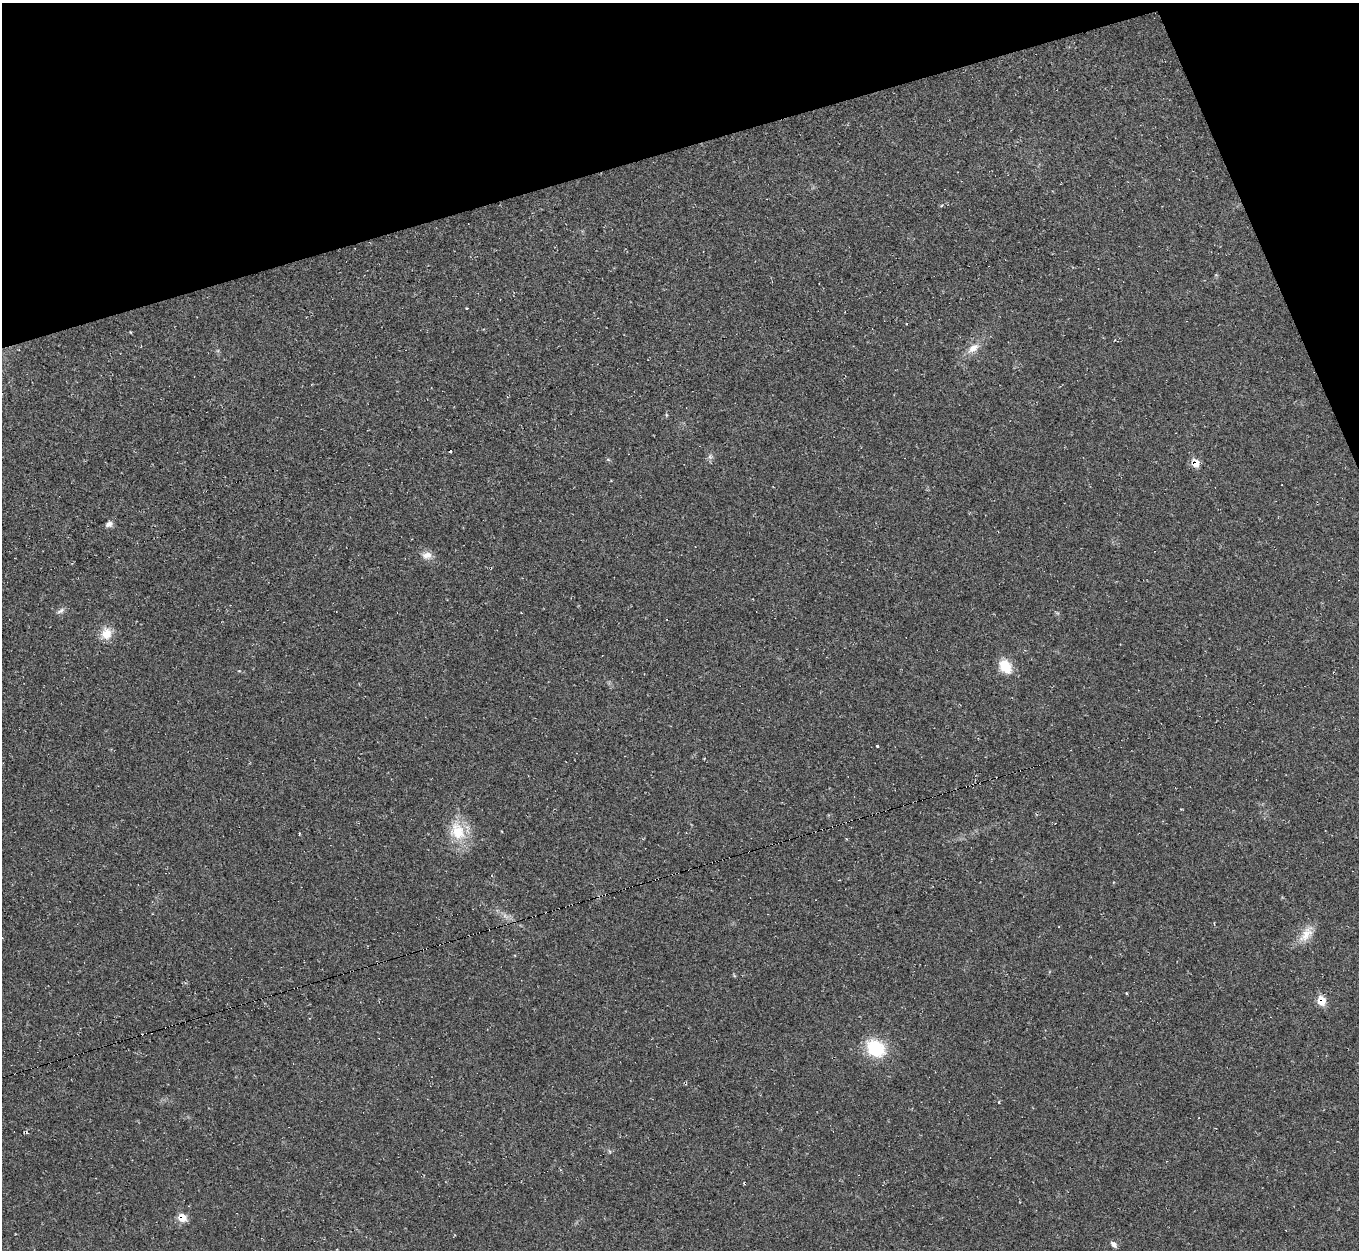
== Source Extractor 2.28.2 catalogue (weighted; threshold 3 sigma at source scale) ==
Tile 3 of 4 x 4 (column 3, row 1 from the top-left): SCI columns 2713-4069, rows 3891-5138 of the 5425 x 5410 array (HDU 1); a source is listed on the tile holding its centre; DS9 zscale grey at full resolution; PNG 1361 x 1252 px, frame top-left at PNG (2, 3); no overlay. Shown black and unused: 15% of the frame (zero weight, under 2 of 3 exposures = <1% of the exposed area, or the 3 px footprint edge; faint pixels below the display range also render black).
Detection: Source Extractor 2.28.2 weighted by HDU 2 'WHT'; one run over the whole footprint, this tile lists its part. Background 0.0453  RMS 0.0067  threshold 0.03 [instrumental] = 3 sigma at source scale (4.5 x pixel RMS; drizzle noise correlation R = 1.50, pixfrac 1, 0.05/0.05 arcsec/px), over >= 5 px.
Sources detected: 20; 1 cosmic-ray / hot-pixel residue — not listed; the other 19 listed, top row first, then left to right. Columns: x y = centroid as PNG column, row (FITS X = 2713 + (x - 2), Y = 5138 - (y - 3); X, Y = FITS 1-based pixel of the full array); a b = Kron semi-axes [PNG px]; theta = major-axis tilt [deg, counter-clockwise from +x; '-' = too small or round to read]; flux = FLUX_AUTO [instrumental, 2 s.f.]
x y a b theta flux
467 308 3 3 - 0.47
973 348 18 10 35 7.5
450 451 3 2 - 0.86
710 457 7 6 - 2
1195 463 9 8 - 8
109 524 9 6 20 2.8
427 555 14 10 -2 5.3
61 611 13 5 30 2.2
106 633 15 13 70 9.9
1005 666 14 10 -54 19
877 746 3 2 - 0.72
457 831 27 20 -65 22
505 916 11 4 -33 2.9
1306 934 28 12 54 10
1126 993 3 3 - 0.71
1321 1001 8 7 - 13
876 1048 23 18 -35 32
182 1217 9 8 - 8.9
1113 1244 9 6 -43 2.5
Overlapping masked pixels (flux is a lower limit): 3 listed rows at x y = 1195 463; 1321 1001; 182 1217